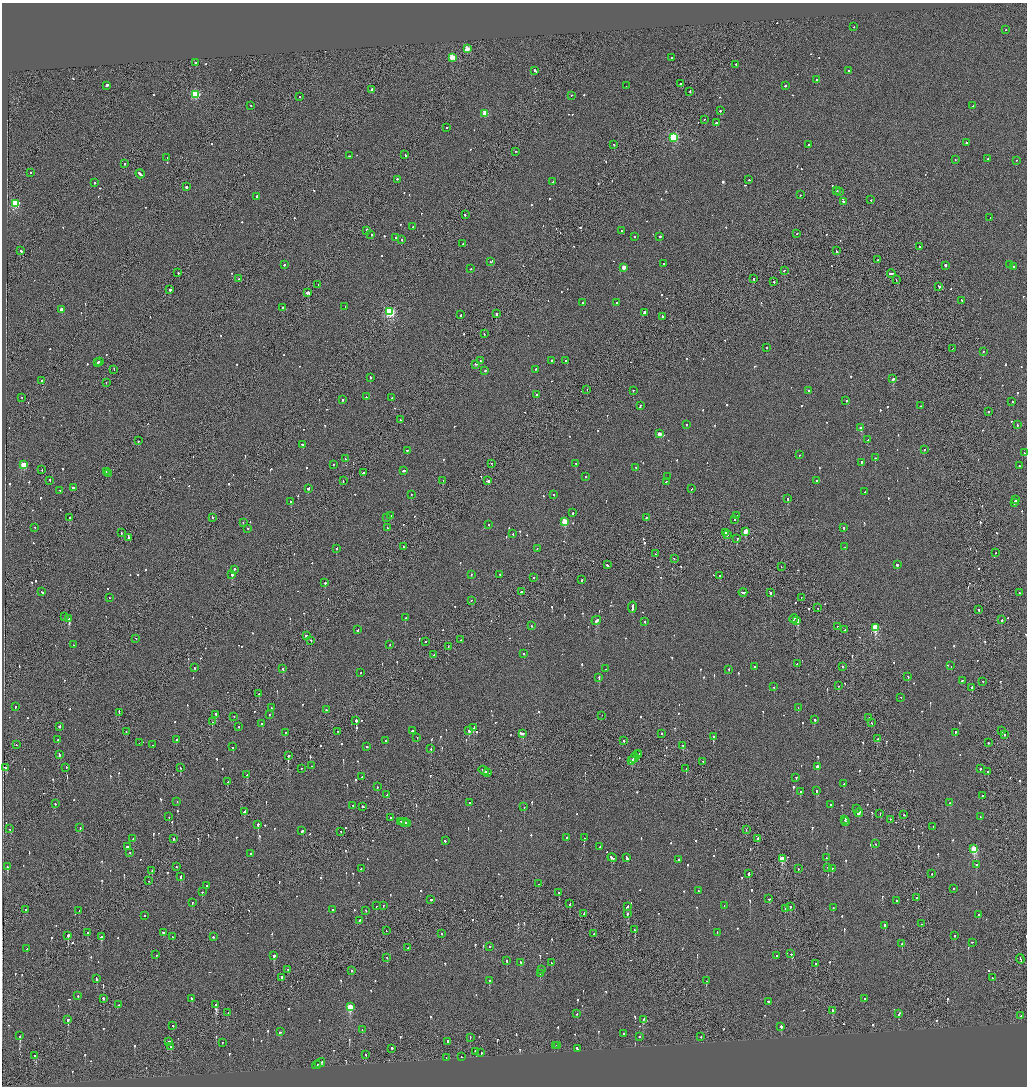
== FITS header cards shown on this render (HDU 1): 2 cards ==
NAXIS1  =                 2050
NAXIS2  =                 2168

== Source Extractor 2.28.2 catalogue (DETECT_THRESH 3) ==
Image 2050 x 2168 px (HDU 1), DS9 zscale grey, zoomed out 1/2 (1 PNG px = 2 x 2 image px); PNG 1029 x 1088 px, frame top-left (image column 2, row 2168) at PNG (2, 3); each listed source drawn as its Kron ellipse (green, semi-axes under 4 px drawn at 4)
Background -0.07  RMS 0.068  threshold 0.203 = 3 sigma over >= 5 px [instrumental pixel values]
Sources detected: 1058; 52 cannot appear on this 1/2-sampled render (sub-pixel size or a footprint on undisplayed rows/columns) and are neither listed nor drawn; of the other 1006, the 500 brightest by FLUX_AUTO listed and drawn (506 fainter detections omitted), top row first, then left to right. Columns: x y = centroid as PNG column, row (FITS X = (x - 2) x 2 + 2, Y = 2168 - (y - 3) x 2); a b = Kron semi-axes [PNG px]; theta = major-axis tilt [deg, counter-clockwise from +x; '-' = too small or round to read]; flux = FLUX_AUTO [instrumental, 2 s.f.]
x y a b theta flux
854 27 2 2 - 78
1006 30 2 2 - 120
467 49 3 3 - 320
452 58 3 3 - 390
672 58 2 2 - 120
195 63 2 1 - 380
736 65 2 2 - 120
535 71 3 2 - 190
848 71 2 2 - 77
817 80 2 2 - 80
680 84 2 2 - 230
107 86 3 2 - 580
626 86 2 1 - 72
785 86 2 2 - 220
372 90 2 1 - 720
690 92 2 1 - 140
195 95 3 3 - 1100
571 96 2 2 - 100
300 97 2 2 - 93
250 106 2 2 - 110
973 106 2 2 - 99
720 111 2 2 - 540
485 114 3 3 - 360
704 120 2 2 - 88
716 123 3 2 - 2700
447 128 2 2 - 100
674 138 3 3 - 1200
966 143 2 2 - 120
614 145 2 2 - 140
808 145 2 2 - 180
516 152 2 2 - 83
405 155 3 1 - 170
349 156 2 2 - 81
167 158 2 1 - 70
987 159 2 2 - 120
955 160 2 2 - 70
1017 161 2 1 - 74
125 164 2 1 - 100
31 173 2 2 - 87
140 174 5 2 - 290
398 180 3 2 - 530
749 180 2 1 - 77
553 182 2 2 - 78
95 183 2 2 - 170
186 187 2 2 - 2200
837 191 2 2 - 78
839 192 2 2 - 760
800 195 2 1 - 79
256 197 2 2 - 100
871 200 2 2 - 83
843 202 3 2 - 130
15 204 3 3 - 760
465 215 2 2 - 330
990 218 2 1 - 140
413 227 2 2 - 83
367 231 4 2 - 180
622 231 2 2 - 82
797 234 2 1 - 92
371 235 2 2 - 500
634 237 2 2 - 110
660 237 2 2 - 460
396 238 2 2 - 120
401 240 2 2 - 160
463 244 3 2 - 160
920 247 2 1 - 140
20 251 3 2 - 170
836 251 2 1 - 130
878 260 2 2 - 89
490 262 2 2 - 78
664 264 2 2 - 110
284 265 2 2 - 100
1010 265 2 2 - 75
945 266 2 2 - 230
1013 267 2 2 - 240
624 268 3 2 - 200
470 269 2 2 - 80
784 271 2 2 - 100
178 273 2 2 - 140
891 274 4 2 - 300
238 279 2 2 - 71
754 279 2 1 - 460
896 280 2 1 - 99
774 282 2 1 - 530
318 285 2 1 - 82
939 287 3 2 - 240
170 290 2 2 - 530
308 293 3 2 - 2000
962 301 2 2 - 120
582 303 2 2 - 150
616 303 2 2 - 160
345 307 2 2 - 120
282 308 2 2 - 72
61 310 2 2 - 96
390 312 3 3 - 1700
644 313 3 2 - 230
496 314 2 2 - 1100
461 315 3 2 - 120
662 317 3 2 - 210
484 334 2 1 - 81
767 348 2 2 - 110
952 349 2 1 - 75
983 352 2 1 - 82
480 361 2 2 - 91
551 361 2 2 - 120
565 361 2 2 - 95
100 362 2 1 - 150
98 363 2 2 - 160
476 365 3 2 - 170
114 370 3 1 - 130
535 370 2 2 - 100
485 371 2 2 - 360
370 378 2 2 - 160
893 379 2 2 - 690
42 381 2 2 - 1000
106 383 2 1 - 260
587 390 2 1 - 69
633 391 2 2 - 84
809 391 2 2 - 93
536 395 2 2 - 170
366 397 2 2 - 110
22 398 2 1 - 90
392 398 2 2 - 78
342 400 2 2 - 120
846 401 2 2 - 260
1012 402 2 2 - 78
640 406 2 2 - 76
921 406 2 2 - 70
988 412 2 2 - 160
400 420 2 2 - 86
686 425 2 2 - 170
1017 425 2 2 - 92
861 428 3 2 - 120
659 434 2 2 - 200
868 440 3 2 - 230
138 441 2 1 - 110
303 445 3 2 - 300
924 450 2 2 - 83
407 451 2 2 - 170
1024 453 2 2 - 110
799 455 2 2 - 69
875 458 2 2 - 100
345 459 2 1 - 82
861 463 3 2 - 220
492 464 2 1 - 99
576 464 2 2 - 170
24 465 3 3 - 570
334 465 2 2 - 220
1019 466 2 2 - 100
636 468 2 2 - 110
42 470 2 2 - 89
404 471 3 2 - 160
106 472 3 1 - 170
363 473 2 2 - 83
108 474 2 1 - 100
586 477 2 1 - 79
668 477 2 2 - 86
50 481 2 2 - 140
343 481 2 1 - 82
443 481 2 1 - 210
488 481 3 1 - 1200
816 481 2 2 - 72
666 482 2 2 - 480
73 488 2 2 - 670
308 489 3 2 - 120
691 489 2 2 - 120
60 491 3 2 - 250
865 492 2 2 - 120
411 495 2 2 - 200
554 495 2 2 - 73
788 499 2 2 - 460
1016 500 3 2 - 360
291 502 3 2 - 200
1015 503 2 2 - 560
573 513 3 2 - 230
390 516 3 2 - 170
737 516 2 2 - 240
69 518 2 2 - 150
212 518 2 2 - 760
386 518 2 2 - 72
646 518 2 2 - 190
735 520 2 1 - 210
565 522 3 3 - 580
243 523 2 2 - 79
488 525 2 2 - 94
35 528 2 2 - 150
387 528 2 1 - 180
844 528 2 2 - 190
248 529 2 2 - 79
745 532 2 2 - 14000
121 533 3 2 - 110
725 533 2 1 - 70
513 534 2 2 - 82
727 535 2 2 - 270
129 538 2 2 - 160
737 539 3 2 - 110
403 547 2 1 - 72
845 547 2 2 - 110
336 549 2 2 - 110
537 549 2 2 - 120
996 553 2 1 - 71
656 554 2 1 - 110
674 559 2 2 - 110
607 565 3 2 - 780
897 565 2 2 - 410
781 567 2 1 - 85
234 570 2 2 - 210
232 575 2 2 - 660
471 575 2 2 - 93
500 575 2 2 - 75
720 576 2 2 - 340
533 578 2 1 - 120
582 580 2 2 - 220
325 583 2 2 - 250
42 592 3 2 - 240
521 592 3 2 - 720
743 593 4 2 - 430
770 593 3 2 - 310
1019 593 2 2 - 70
109 598 2 1 - 76
801 598 2 1 - 90
471 601 2 1 - 82
632 608 5 2 - 300
818 608 2 2 - 82
978 610 2 2 - 150
64 617 2 2 - 100
405 618 2 2 - 110
69 619 2 2 - 520
794 619 4 2 - 280
1002 620 2 1 - 630
596 621 5 2 - 690
797 621 4 2 - 1700
645 622 2 2 - 83
531 626 2 2 - 100
837 627 2 2 - 200
875 628 3 3 - 900
358 630 2 2 - 190
845 630 3 2 - 260
306 636 4 2 - 240
136 639 2 2 - 74
460 640 2 1 - 88
311 641 2 2 - 93
425 642 2 2 - 130
73 645 2 2 - 110
389 645 2 2 - 100
448 647 2 1 - 130
523 654 2 2 - 70
433 655 3 2 - 110
797 664 2 2 - 79
951 666 2 1 - 170
754 667 2 2 - 93
842 667 2 2 - 79
194 668 2 2 - 180
283 669 2 1 - 270
606 669 2 2 - 95
729 670 2 2 - 140
361 673 2 1 - 100
908 677 2 2 - 240
599 678 3 2 - 190
962 681 2 1 - 85
983 682 2 2 - 87
839 686 2 1 - 76
774 687 2 2 - 80
972 688 2 2 - 75
259 694 2 2 - 220
901 698 2 2 - 70
15 707 2 2 - 80
271 708 3 2 - 190
798 708 2 2 - 70
326 710 2 1 - 420
119 713 2 1 - 150
216 715 3 1 - 270
269 715 2 2 - 94
602 716 2 1 - 70
234 717 2 1 - 110
869 718 2 1 - 140
815 720 2 2 - 140
356 721 2 2 - 810
212 722 2 2 - 220
872 723 2 1 - 320
262 724 3 2 - 150
59 727 3 2 - 140
239 727 2 2 - 81
474 728 3 2 - 480
412 731 2 2 - 300
469 731 2 2 - 420
1002 731 2 1 - 110
126 732 2 2 - 90
337 732 2 1 - 91
285 733 2 2 - 220
955 733 2 2 - 120
522 734 4 2 - 440
662 734 2 2 - 210
1004 735 2 2 - 72
713 737 3 2 - 280
417 738 2 2 - 85
878 739 2 2 - 140
58 740 2 2 - 130
176 740 2 2 - 69
385 741 2 2 - 88
624 741 2 2 - 150
139 743 2 1 - 520
988 743 2 2 - 71
16 745 2 1 - 87
153 745 2 2 - 76
683 746 2 2 - 77
233 747 2 2 - 110
366 747 2 2 - 140
431 749 2 2 - 85
639 754 2 1 - 160
59 755 3 2 - 250
637 755 3 1 - 260
288 756 2 2 - 600
634 758 5 2 - 330
631 761 4 2 - 310
703 762 2 2 - 83
312 766 2 2 - 83
817 767 2 2 - 1900
6 768 4 2 - 210
66 768 2 1 - 110
180 768 2 1 - 73
301 769 2 2 - 88
686 769 2 2 - 160
980 769 2 2 - 210
484 771 6 2 -33 310
988 772 2 2 - 900
487 773 4 1 - 170
247 775 3 2 - 650
362 777 2 2 - 83
796 778 2 2 - 140
227 782 2 2 - 170
844 784 2 2 - 96
377 787 2 2 - 130
816 791 2 2 - 220
800 792 2 2 - 250
387 795 2 2 - 140
982 796 2 1 - 220
177 802 2 2 - 120
469 803 2 2 - 69
950 803 2 2 - 200
55 804 2 2 - 160
831 805 2 2 - 92
353 806 2 1 - 85
363 807 3 2 - 130
524 807 2 2 - 210
856 809 2 2 - 110
244 812 3 2 - 300
859 813 4 2 - 1900
880 814 2 1 - 73
903 815 2 2 - 130
169 817 2 2 - 75
980 817 3 2 - 160
391 818 2 2 - 200
845 820 2 2 - 130
890 820 2 2 - 200
400 822 3 2 - 140
846 822 2 2 - 130
404 823 5 2 - 340
407 824 3 2 - 260
258 825 2 2 - 870
933 827 2 2 - 110
80 828 2 2 - 130
10 829 2 1 - 110
746 830 2 1 - 74
302 831 3 2 - 290
341 832 2 1 - 78
567 838 2 2 - 210
584 838 2 2 - 240
133 839 2 2 - 70
174 839 2 2 - 230
757 839 3 2 - 260
445 841 2 2 - 230
875 844 2 1 - 78
127 847 2 2 - 190
600 847 2 2 - 150
974 849 3 3 - 810
130 853 2 1 - 99
251 854 2 2 - 98
612 858 5 2 - 230
626 858 4 2 - 340
826 858 2 2 - 110
782 859 3 3 - 410
679 860 2 2 - 130
976 865 2 2 - 79
7 867 3 2 - 230
177 867 2 2 - 110
827 868 2 1 - 100
361 869 2 2 - 87
798 869 2 1 - 130
832 869 2 2 - 120
152 871 2 1 - 84
749 874 2 2 - 900
932 874 2 1 - 78
181 877 3 2 - 96
149 881 2 1 - 160
538 884 2 2 - 77
207 886 2 2 - 140
953 889 2 1 - 71
699 891 2 1 - 160
202 892 2 2 - 140
559 893 2 2 - 86
917 898 2 2 - 90
769 899 2 2 - 81
431 900 2 2 - 410
897 901 2 2 - 77
192 903 2 2 - 77
570 904 2 1 - 170
376 906 2 1 - 120
383 906 2 1 - 97
724 906 2 2 - 89
627 907 3 2 - 170
790 907 2 1 - 210
833 908 2 2 - 160
785 909 2 2 - 87
25 910 2 2 - 86
332 910 2 2 - 170
79 911 2 2 - 83
366 911 2 2 - 73
584 914 3 1 - 150
627 914 2 2 - 110
978 915 2 2 - 70
144 916 2 2 - 130
359 921 2 2 - 190
921 924 2 1 - 71
885 926 2 2 - 2300
634 930 2 2 - 130
386 931 2 2 - 69
88 933 2 2 - 110
163 933 2 2 - 420
717 933 2 2 - 86
441 934 2 2 - 110
594 934 2 2 - 98
68 936 2 2 - 2800
955 936 3 2 - 78
102 937 2 2 - 600
172 937 2 2 - 73
213 937 2 2 - 89
972 943 2 2 - 82
902 944 3 2 - 110
490 947 2 2 - 130
408 948 2 2 - 100
27 949 2 2 - 120
791 954 2 2 - 110
156 955 2 2 - 86
274 956 3 2 - 400
777 956 2 1 - 96
387 958 2 2 - 81
1020 959 5 1 - 290
507 961 2 2 - 130
521 963 3 2 - 190
551 963 2 2 - 73
815 964 2 2 - 190
288 970 2 2 - 110
541 970 2 2 - 76
351 971 2 2 - 110
540 974 2 2 - 96
281 978 2 2 - 210
992 978 2 2 - 110
96 979 3 2 - 260
489 981 2 2 - 150
706 981 2 2 - 140
78 996 2 2 - 150
103 999 2 2 - 540
191 999 3 2 - 120
865 999 2 2 - 150
768 1002 3 2 - 150
119 1005 2 2 - 72
216 1005 3 2 - 920
350 1007 4 3 - 610
832 1011 2 2 - 1100
228 1013 2 2 - 93
577 1014 2 2 - 100
899 1014 3 2 - 260
1021 1016 2 1 - 74
68 1020 2 2 - 750
643 1020 2 2 - 140
173 1026 2 2 - 180
781 1027 2 2 - 330
362 1030 2 2 - 130
280 1032 2 2 - 110
623 1034 2 2 - 110
20 1036 2 2 - 870
639 1037 2 2 - 110
701 1037 2 1 - 70
470 1038 2 1 - 79
169 1042 2 2 - 180
447 1042 3 1 - 210
222 1043 2 2 - 110
556 1046 2 1 - 150
558 1046 2 2 - 90
171 1047 2 2 - 110
392 1049 2 2 - 320
578 1049 2 2 - 110
476 1052 4 2 - 320
481 1053 2 1 - 95
366 1055 2 1 - 240
35 1056 4 2 - 250
461 1057 2 2 - 180
446 1058 2 1 - 77
320 1063 5 2 - 380
317 1065 4 2 - 360
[506 fainter detections neither listed nor drawn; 52 sub-pixel or undisplayed-footprint detections neither listed nor drawn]